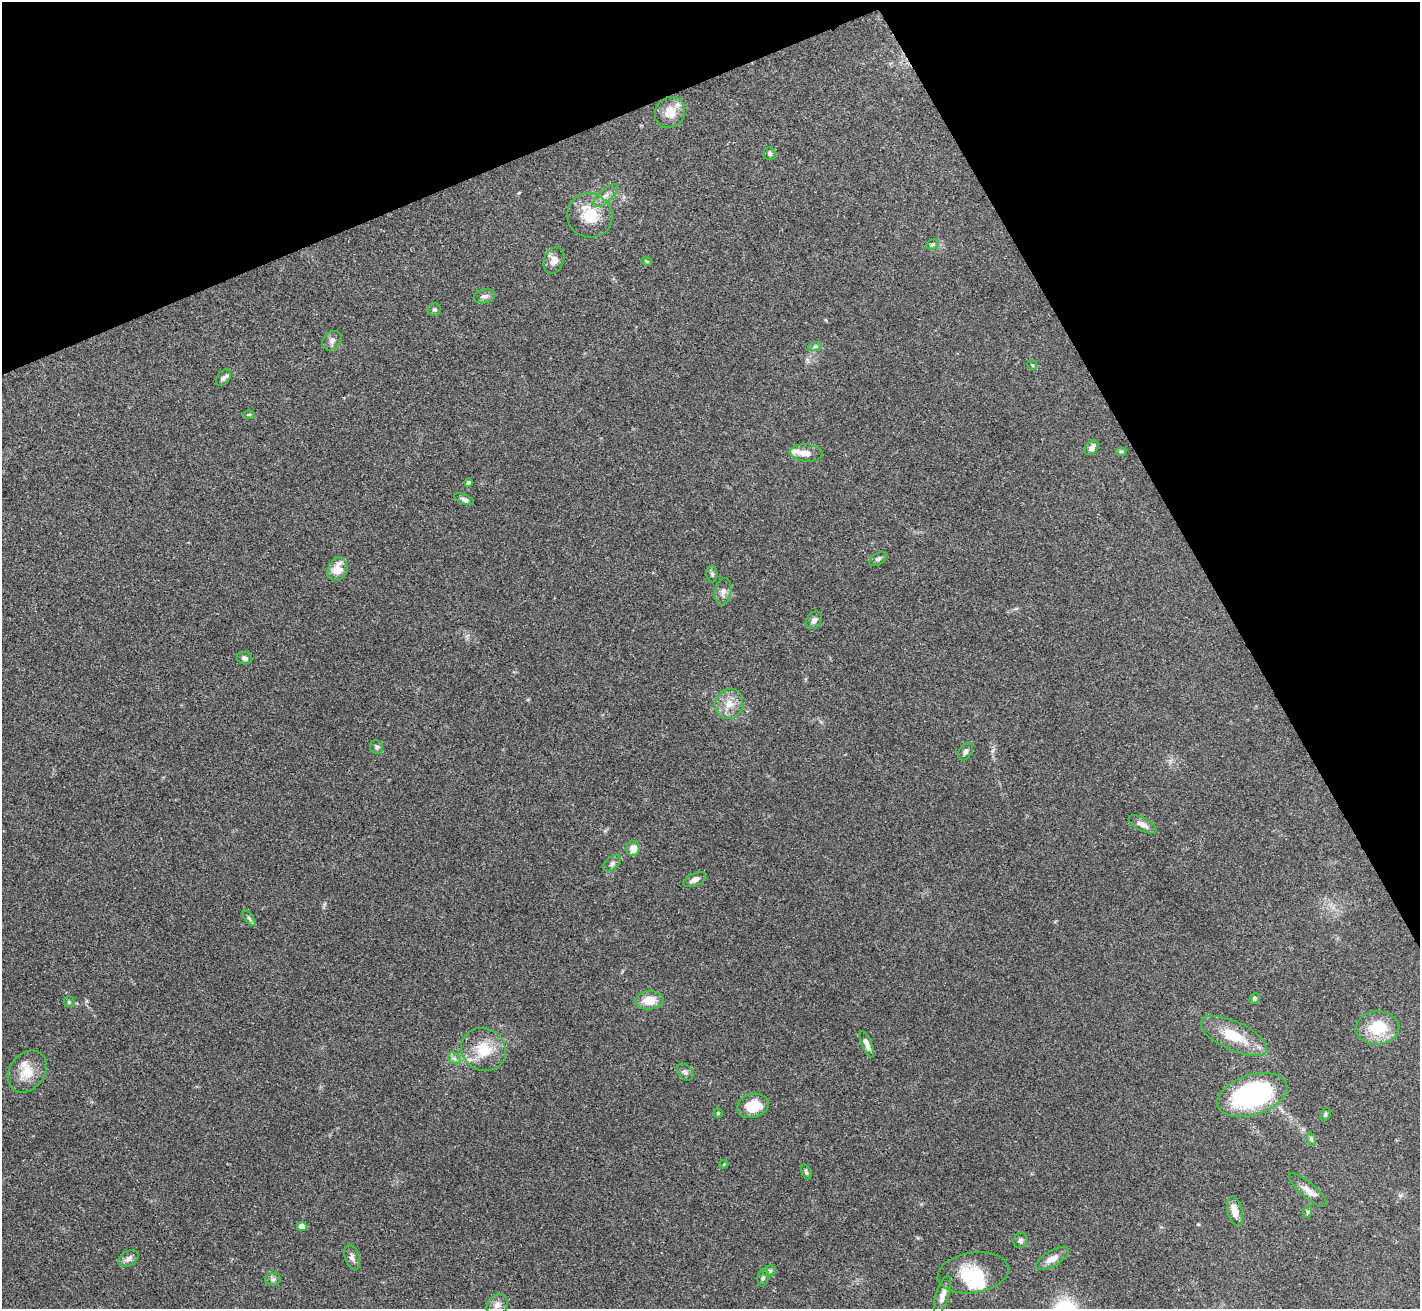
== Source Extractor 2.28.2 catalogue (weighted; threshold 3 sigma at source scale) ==
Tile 3 of 4 x 4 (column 3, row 1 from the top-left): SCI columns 2841-4258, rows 4075-5381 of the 5679 x 5670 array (HDU 1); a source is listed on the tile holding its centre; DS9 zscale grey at full resolution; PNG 1422 x 1311 px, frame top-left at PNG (2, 2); each listed source drawn as its Kron ellipse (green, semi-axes under 4 px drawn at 4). Shown black and unused: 23% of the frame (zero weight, under 3 of 4 exposures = <1% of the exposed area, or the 3 px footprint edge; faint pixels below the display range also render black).
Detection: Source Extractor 2.28.2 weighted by HDU 2 'WHT'; one run over the whole footprint, this tile lists its part. Background 0.0648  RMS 0.0052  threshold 0.0234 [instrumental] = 3 sigma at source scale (4.5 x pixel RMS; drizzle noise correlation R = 1.50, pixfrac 1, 0.05/0.05 arcsec/px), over >= 5 px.
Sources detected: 67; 1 inside a brighter object's white glare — neither listed nor drawn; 2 inside a brighter listed object's ellipse — not listed separately; the other 64 listed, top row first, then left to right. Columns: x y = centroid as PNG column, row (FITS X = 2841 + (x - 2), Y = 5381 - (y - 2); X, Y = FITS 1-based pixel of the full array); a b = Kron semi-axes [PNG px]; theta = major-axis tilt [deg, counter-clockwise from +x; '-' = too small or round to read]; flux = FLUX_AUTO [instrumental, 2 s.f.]
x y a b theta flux
670 112 16 14 53 9
770 153 6 6 - 1
605 196 16 6 40 3.2
590 216 23 22 - 16
932 244 6 5 - 0.89
554 260 14 10 69 4
647 261 5 4 - 0.54
485 296 11 7 10 2.1
434 309 6 6 - 1.2
332 341 11 8 43 2.3
815 346 7 4 19 0.99
1032 365 5 4 - 0.69
224 378 9 6 52 1.7
249 414 6 4 1 0.58
1092 448 8 6 45 2.4
1121 451 6 4 0 0.72
806 453 16 8 -4 4.5
468 483 4 4 - 1.7
464 499 10 4 -21 1.5
878 559 9 5 34 1.3
337 569 12 9 66 8.5
712 574 8 5 -88 1.1
723 592 13 8 81 2.8
814 620 10 7 52 2.2
245 658 8 6 -11 1.6
729 704 15 13 66 6.9
377 747 7 6 - 1.2
966 751 9 6 59 1.6
1143 824 15 6 -27 3.4
633 849 7 6 - 4.6
612 863 10 6 38 1.7
695 880 12 6 24 2.4
249 918 9 4 -54 1.1
1254 998 6 5 - 0.89
649 1000 14 9 6 7.8
69 1002 5 5 - 0.74
1377 1028 22 16 4 19
1234 1036 36 14 -25 17
867 1044 14 5 -67 2.8
484 1049 23 21 -35 15
454 1058 7 5 -44 1.3
27 1071 22 17 53 11
685 1072 9 7 -47 1.6
1252 1095 36 20 18 82
753 1106 16 12 18 12
718 1113 4 4 - 0.71
1325 1114 7 5 61 0.78
1311 1139 7 4 -71 0.87
724 1164 5 3 - 0.46
806 1172 8 4 -67 0.98
1308 1190 24 7 -40 4.1
1235 1211 15 7 -75 5.2
1307 1212 6 4 72 0.77
302 1226 5 4 - 4.5
1021 1240 8 7 - 1.7
352 1257 13 7 -73 2.2
128 1259 11 7 33 2.7
1052 1259 18 7 30 4.4
769 1271 7 5 15 1.1
973 1273 36 20 9 21
763 1277 9 5 80 1.4
273 1279 8 6 -1 1.4
943 1295 20 6 73 3.8
497 1305 11 9 46 3.2